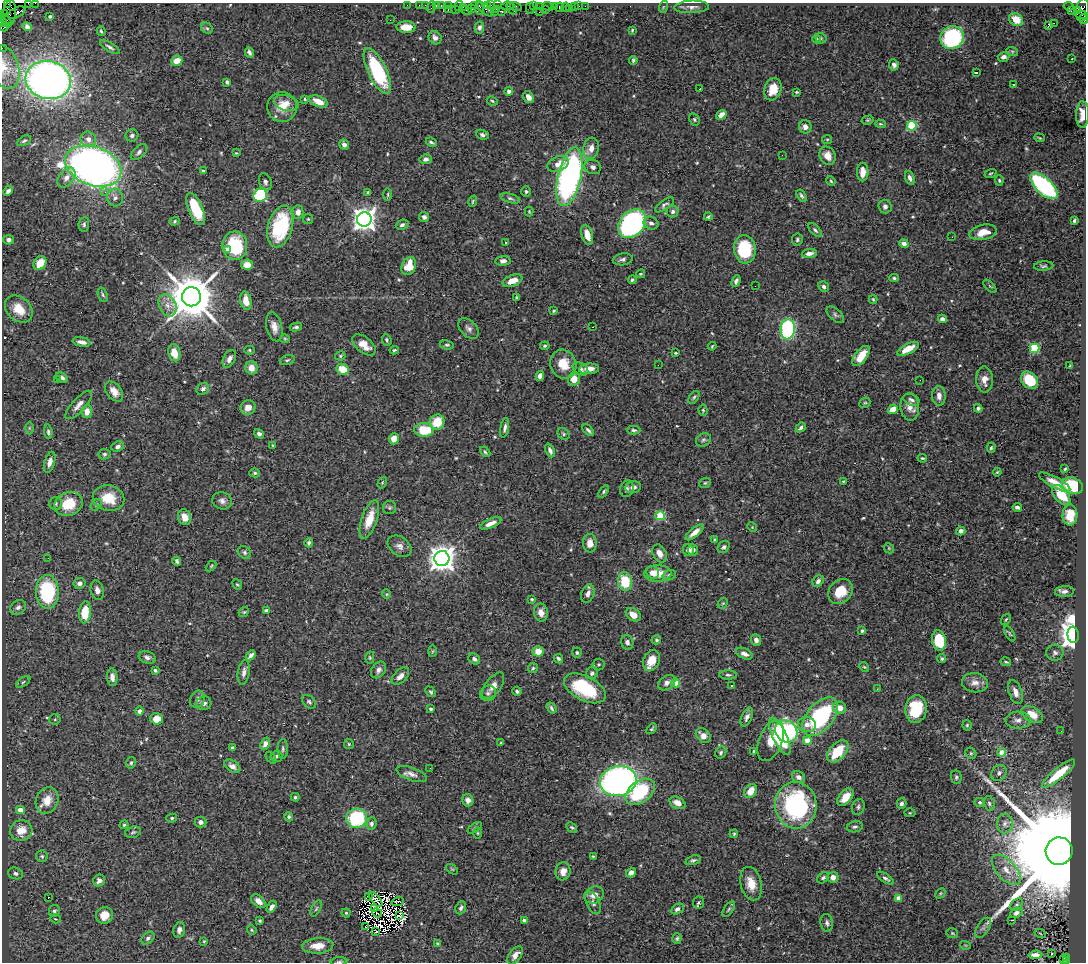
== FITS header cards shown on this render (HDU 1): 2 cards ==
NAXIS1  =                 1084
NAXIS2  =                  960

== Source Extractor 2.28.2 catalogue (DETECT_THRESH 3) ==
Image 1084 x 960 px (HDU 1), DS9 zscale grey, 1 PNG px = 1 image px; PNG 1088 x 964 px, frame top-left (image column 1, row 960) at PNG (2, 3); each listed source drawn as its Kron ellipse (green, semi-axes under 4 px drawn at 4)
Background 1.28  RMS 0.035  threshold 0.104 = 3 sigma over >= 5 px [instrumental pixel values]
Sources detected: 552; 7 with non-positive FLUX_AUTO (blend fragments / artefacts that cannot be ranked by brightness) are neither listed nor drawn; of the other 545, the 500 brightest by FLUX_AUTO listed and drawn (45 fainter detections omitted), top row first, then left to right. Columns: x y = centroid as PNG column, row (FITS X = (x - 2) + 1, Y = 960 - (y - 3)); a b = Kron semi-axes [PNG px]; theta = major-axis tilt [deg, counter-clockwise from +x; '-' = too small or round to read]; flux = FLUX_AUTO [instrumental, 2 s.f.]
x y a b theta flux
7 3 3 2 - 43
28 3 4 2 - 83
35 3 2 2 - 22
407 5 2 2 - 35
419 5 2 2 - 58
425 5 2 2 - 35
436 5 3 2 - 100
441 5 3 2 - 80
487 5 3 3 - 150
491 5 2 2 - 79
497 5 4 2 - 220
448 6 3 2 - 91
459 6 5 3 - 120
474 6 3 2 - 74
507 6 6 2 6 60
516 6 6 3 -18 190
533 6 3 2 - 97
539 6 3 2 - 93
555 6 2 2 - 91
575 6 4 3 - 140
579 6 2 2 - 21
585 6 2 2 - 47
1069 6 5 3 - 460
431 7 6 2 72 240
463 7 2 2 - 37
548 7 6 4 -23 280
560 7 5 4 - 300
565 7 5 4 - 46
663 7 6 4 71 2.7
692 7 17 6 3 12
530 8 5 2 - 120
570 8 2 2 - 29
471 9 3 3 - 73
479 9 6 3 -84 440
485 9 10 4 -42 490
496 9 2 2 - 100
512 9 6 3 -56 330
545 9 3 2 - 120
448 10 3 2 - 96
455 10 3 3 - 190
466 10 6 2 -35 160
1078 10 3 3 - 630
1082 10 11 6 80 660
501 11 4 3 - 510
1071 11 3 2 - 33
494 12 2 2 - 70
539 12 2 2 - 63
9 13 14 6 82 990
17 13 9 5 29 840
5 14 3 2 - 70
1081 15 5 3 - 280
50 16 4 3 - 3.7
5 19 7 3 -41 270
1016 19 7 6 - 34
1084 19 5 3 - 180
390 20 2 2 - 2.7
3 22 4 2 - 200
1054 23 2 2 - 800
1048 26 3 2 - 16
4 27 4 2 - 200
27 27 5 4 - 7.4
406 27 9 6 -1 29
479 27 6 4 78 6.4
207 28 6 5 - 4.2
632 30 3 2 - 2.4
101 31 4 3 - 3.5
435 38 7 6 - 10
821 38 5 5 - 3.4
952 38 12 11 - 230
817 39 4 4 - 2.5
110 47 11 4 -31 6.9
2 48 2 2 - 32
1012 51 6 4 -18 3
249 52 5 3 - 6
1004 57 6 5 - 9.7
1072 59 3 2 - 3.5
633 60 4 3 - 3.9
177 61 6 5 - 26
894 65 5 4 - 6.8
4 67 22 14 -72 36
377 71 25 9 -65 210
976 73 3 2 - 2.2
48 80 23 19 -13 1500
227 82 4 3 - 5.3
1014 85 3 2 - 3.9
700 89 3 2 - 7.8
773 89 11 8 71 36
509 91 4 4 - 8.8
796 92 4 3 - 2.9
528 97 6 5 - 14
305 99 3 3 - 2.4
319 101 10 5 -22 29
492 101 5 3 - 3.2
286 103 12 7 -16 20
282 107 15 15 - 37
721 115 6 4 37 16
1083 115 13 6 89 29
694 119 6 5 - 4.1
868 120 6 4 15 3.3
880 124 5 4 - 2.9
912 126 5 4 - 160
805 127 6 6 - 12
132 135 6 6 - 5.9
482 135 6 4 -20 6.4
1039 138 5 3 - 2.4
88 139 8 7 - 15
827 140 5 4 - 2.8
24 141 7 4 28 4.2
431 142 6 3 -24 4.1
344 145 5 4 - 8.6
591 148 11 8 75 19
139 152 10 5 44 7
236 153 3 3 - 2.3
782 155 2 2 - 5.1
827 156 9 7 -64 21
426 159 6 5 - 6.6
558 164 11 7 24 22
93 166 29 19 -19 1400
593 167 8 7 - 9.5
203 171 3 2 - 2.5
863 172 9 6 90 21
990 173 6 3 21 2.6
569 177 30 11 77 800
66 178 11 7 53 15
910 178 7 4 -69 8.3
999 180 5 4 - 3.3
831 181 5 4 - 3
265 182 9 6 -72 8.2
1044 186 17 8 -43 320
8 191 6 4 45 6.6
526 191 5 5 - 4.3
105 192 2 2 - 41
368 192 3 3 - 3.4
388 194 6 3 89 2.9
260 195 7 6 - 250
801 196 6 4 -57 5.2
115 198 9 8 - 10
510 198 10 4 -17 5.1
473 201 6 3 73 3.2
664 205 11 5 35 6.2
885 207 7 6 - 7.2
196 209 17 7 -67 94
529 211 5 4 - 2.5
298 212 7 5 88 11
673 212 6 5 - 7.5
424 217 5 5 - 8.5
708 217 4 3 - 3.1
308 219 5 5 - 3
364 219 7 7 - 2000
175 221 5 4 - 3.4
1074 221 4 3 - 4
651 223 7 6 - 8.3
84 224 7 5 84 5
632 224 16 12 49 640
402 225 6 5 - 6.9
280 227 21 12 74 190
815 230 9 4 -45 5.1
983 232 14 7 12 27
587 235 10 5 -73 23
952 237 3 2 - 3
9 240 5 5 - 9.4
797 240 6 5 - 4.4
505 243 3 3 - 8.1
904 243 5 4 - 12
235 246 14 12 -86 130
227 249 4 3 - 6.5
745 249 14 11 -84 120
809 253 7 4 7 11
623 259 10 6 9 7
503 261 7 5 7 11
40 263 7 6 - 43
247 265 6 5 - 25
409 266 9 7 67 56
1044 266 10 4 5 4.8
641 274 4 3 - 2.8
894 278 5 4 - 3.7
632 280 4 3 - 4
513 281 10 5 21 26
736 281 6 4 67 6.5
755 286 2 2 - 4.4
824 286 6 5 - 5.5
990 286 8 3 -45 2.7
103 295 7 4 -70 3.9
191 297 9 9 - 12000
516 298 3 3 - 3.2
873 299 4 3 - 3
246 301 9 5 -79 26
168 305 11 8 -64 18
19 309 16 11 -44 42
554 311 4 3 - 2.3
835 315 10 5 -42 6.4
942 319 4 4 - 9.4
274 327 15 7 -77 17
296 327 6 3 9 5.1
592 327 3 2 - 3.1
469 328 12 7 -44 9.8
788 329 10 7 85 340
285 339 4 4 - 2.6
387 340 6 4 -68 4.5
82 342 9 4 -10 12
364 345 14 7 -40 27
447 345 7 4 -8 4.1
545 346 5 3 - 3.5
712 346 4 3 - 2.3
1035 348 5 4 - 160
908 349 12 5 27 36
249 350 5 4 - 3.3
394 350 4 4 - 2.9
174 353 8 6 -77 32
676 353 3 3 - 3.6
340 356 5 4 - 3
861 356 12 6 52 38
229 359 9 6 62 10
287 360 8 4 17 4.3
563 364 15 13 -69 44
658 365 2 2 - 6.9
1070 366 3 3 - 2.8
251 368 6 6 - 23
343 369 6 5 - 48
580 369 8 5 -32 9
589 369 10 5 5 23
540 376 5 4 - 14
62 378 7 4 -32 7.2
574 379 6 6 - 26
58 380 3 3 - 2.4
920 380 2 2 - 3.3
985 380 13 8 -88 19
1030 380 9 7 -45 84
203 389 7 5 39 6.8
114 391 11 7 -52 19
939 396 10 7 -86 14
694 397 7 4 54 3.9
911 400 8 5 -23 6.8
865 403 6 5 - 3.3
79 405 18 6 48 18
910 407 14 9 -85 18
248 408 7 7 - 22
978 408 4 4 - 4.8
893 409 5 4 - 28
703 410 5 4 - 3.3
87 412 6 5 - 21
437 422 8 7 - 52
801 427 5 4 - 6
29 428 6 4 -90 3.1
505 428 10 4 80 8.2
424 430 9 6 -1 76
588 430 7 4 -47 5.4
634 430 7 4 -1 4.3
48 432 7 4 -84 4.9
259 434 5 4 - 7
564 434 6 5 - 4.1
394 439 6 5 - 22
703 440 8 6 31 5.6
273 445 3 2 - 2.4
118 447 6 5 - 9
991 448 5 3 - 3.2
550 450 7 4 -66 7.5
485 452 6 4 -46 3.5
104 454 6 5 - 4.2
922 458 5 3 - 3.1
50 462 10 5 74 14
1065 469 3 2 - 2.4
997 472 4 3 - 2.3
255 473 5 4 - 3.5
843 481 3 3 - 2.4
1055 482 17 5 -28 23
382 483 6 3 59 2.6
705 483 6 5 - 3.5
1073 486 11 8 -21 110
633 487 8 6 10 12
627 489 8 6 71 7.4
604 491 7 4 56 4.2
1061 495 12 7 -50 45
108 498 16 13 -12 58
222 501 10 8 -24 10
56 503 6 6 - 5.4
68 504 14 11 20 65
96 505 6 4 52 3.7
1017 507 4 3 - 6.5
389 508 6 6 - 4.8
1070 515 10 7 86 33
660 516 5 4 - 100
185 517 8 6 -70 22
369 519 20 7 71 43
491 523 11 4 24 16
752 527 5 4 - 2.4
961 531 4 4 - 11
695 532 11 4 39 18
715 540 4 3 - 4.2
309 543 5 4 - 4.2
590 543 9 7 -86 19
400 546 13 9 -35 14
724 547 7 5 46 5.3
889 548 5 4 - 2.8
688 550 6 5 - 9.4
693 550 6 5 - 9.6
245 552 7 5 -47 5
660 553 9 6 -62 19
48 558 2 2 - 5.5
442 558 7 7 - 2800
177 561 4 3 - 4.6
211 566 6 3 46 2.6
653 573 7 6 - 19
658 573 13 8 2 40
669 575 7 5 18 6.5
818 581 6 5 - 9.1
625 582 9 7 -81 72
79 583 6 5 - 10
237 584 5 3 - 2.6
97 590 10 6 -76 10
840 591 13 11 47 47
1064 591 9 5 3 8
47 592 17 11 -88 200
386 594 4 4 - 2.6
588 594 9 6 69 12
532 599 4 3 - 2.9
723 603 6 4 43 3.2
18 607 8 6 39 8.3
267 611 4 3 - 19
85 612 11 6 83 58
244 612 5 4 - 2.8
541 613 9 7 -78 17
633 615 8 6 -35 23
1006 619 6 3 54 2.7
862 631 4 4 - 5.2
1010 634 8 3 -60 3.2
1073 635 8 5 -84 3400
656 640 5 4 - 3.9
756 640 6 4 -69 9.3
939 641 10 7 -78 100
627 642 7 6 - 9.2
432 651 6 4 88 3
538 651 5 5 - 35
577 652 5 5 - 4.3
1055 653 8 8 - 7.9
744 654 9 5 -26 11
251 655 6 4 48 8
147 657 8 6 -18 9.1
370 658 6 4 -88 3
942 658 4 3 - 3.9
474 659 6 5 - 6.9
558 659 5 4 - 4.6
651 660 11 8 66 36
1006 662 5 3 - 2.7
598 664 6 6 - 4.3
864 667 5 4 - 2.8
533 668 5 5 - 3.8
155 670 4 3 - 4.5
378 670 9 6 55 9.3
244 672 12 6 81 12
592 673 6 5 - 6
728 675 9 4 -2 4.8
400 676 10 6 44 12
112 677 9 5 -86 12
23 682 8 4 36 4.6
667 683 9 6 36 10
676 683 4 4 - 70
975 683 13 9 -8 18
732 685 3 3 - 4.6
493 686 15 7 54 17
585 688 22 12 -27 140
877 689 3 2 - 5.5
517 691 5 4 - 4.9
431 692 6 4 -48 3.6
1015 692 12 6 -72 18
488 693 8 7 - 7.5
197 699 9 7 68 11
309 702 8 5 -41 5.6
204 703 7 7 - 9.1
551 708 6 3 -54 4.6
840 708 6 6 - 24
431 709 4 3 - 3.6
916 709 14 10 82 98
139 711 4 4 - 5.7
1032 715 11 7 -32 40
747 717 10 5 65 9.8
820 717 23 13 49 280
55 719 5 5 - 3.4
157 719 6 5 - 31
1018 720 12 8 -1 15
807 725 9 7 -9 15
967 725 5 4 - 3.2
652 729 6 3 49 3.1
786 731 12 10 -43 270
1061 731 2 2 - 5.3
703 736 8 6 -43 18
780 736 20 7 -65 130
807 740 4 4 - 36
771 741 21 11 68 40
501 743 3 3 - 2.2
265 744 6 4 68 10
349 744 5 5 - 3.2
233 748 4 3 - 5.2
283 749 10 5 89 5.6
838 751 13 8 46 78
721 752 6 5 - 4.7
754 752 4 2 - 3.2
1002 752 4 4 - 44
971 753 6 5 - 3.9
277 756 6 5 - 4.9
271 758 7 3 -54 2.9
131 763 6 4 74 3.8
232 766 9 5 -32 10
430 768 2 2 - 7.1
999 773 8 7 - 7.5
411 774 16 6 -20 14
1059 774 21 6 40 78
798 777 7 5 -35 9.4
956 777 7 5 -81 4.5
618 781 18 15 13 1000
750 791 7 5 57 30
640 792 16 10 39 150
295 797 4 3 - 3.4
845 797 10 6 50 34
47 800 13 10 64 37
468 800 6 5 - 11
980 802 5 4 - 4.9
678 803 8 5 -27 19
989 803 7 5 -74 5.2
901 804 5 4 - 7.2
796 805 23 21 -84 370
858 807 8 6 69 5.6
20 810 4 4 - 22
910 813 5 3 - 2.4
289 817 5 4 - 4.7
172 818 5 4 - 3.8
357 818 10 9 - 210
201 822 6 5 - 11
372 824 6 5 - 7.2
1005 824 9 8 - 11
124 825 4 3 - 3
572 827 6 4 -43 3.9
855 827 8 5 11 5.8
475 828 8 4 34 3.8
21 830 11 10 - 39
133 832 8 5 16 4.9
478 833 5 3 - 2.5
734 834 4 3 - 3
1059 851 14 13 - 100000
42 856 6 5 - 4.3
593 856 3 2 - 2.2
693 860 8 4 16 5.1
452 869 7 3 -36 2.7
1006 870 18 9 -47 32
563 871 9 7 81 19
15 873 7 5 -16 7.5
631 873 5 4 - 14
833 877 5 5 - 16
823 878 7 5 38 4.6
885 878 10 4 -34 6.8
99 880 6 5 - 9.4
751 884 17 10 -76 35
940 893 6 3 46 2.5
594 895 10 8 29 20
368 897 3 2 - 2.2
48 898 3 2 - 22
899 898 4 4 - 28
376 899 9 2 -51 2.6
258 901 8 5 -41 16
398 901 6 2 21 2.2
698 902 6 5 - 4.3
593 903 12 6 -64 9.1
1017 905 7 5 39 4.6
272 907 6 4 57 10
374 908 3 2 - 2.4
461 908 7 5 67 5.9
316 909 9 4 63 4.6
677 909 7 5 29 7.7
729 909 9 4 54 4.7
54 911 6 5 - 5.5
346 913 4 4 - 2.9
377 913 5 2 - 3.1
1016 913 6 5 - 9.3
104 915 8 8 - 29
400 915 3 3 - 5.7
55 919 5 4 - 2.6
524 920 4 3 - 6.6
1012 920 3 2 - 2.3
260 921 3 3 - 3.3
827 923 9 6 -81 7.5
365 926 3 2 - 14
983 928 11 6 58 9
179 930 8 6 75 9.3
252 930 5 4 - 2.4
376 932 3 2 - 5.8
952 933 6 5 - 3.1
1040 933 5 3 - 2.6
148 938 7 5 44 6.1
677 939 5 4 - 3.9
204 941 4 3 - 2.3
438 943 4 3 - 2.7
965 945 5 3 - 2.4
318 946 15 8 4 28
1052 954 3 2 - 5.1
515 955 10 6 54 17
1035 955 7 4 5 8.5
1066 957 3 2 - 230
1063 960 4 3 - 140
339 961 8 3 5 3.6
1066 961 3 3 - 120
At the frame edge (FLAGS 8, measured only in part): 10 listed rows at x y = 7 3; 28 3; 35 3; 1084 19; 3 22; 4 27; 2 48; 4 67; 1083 115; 339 961
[45 fainter detections neither listed nor drawn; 7 non-positive-flux detections neither listed nor drawn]